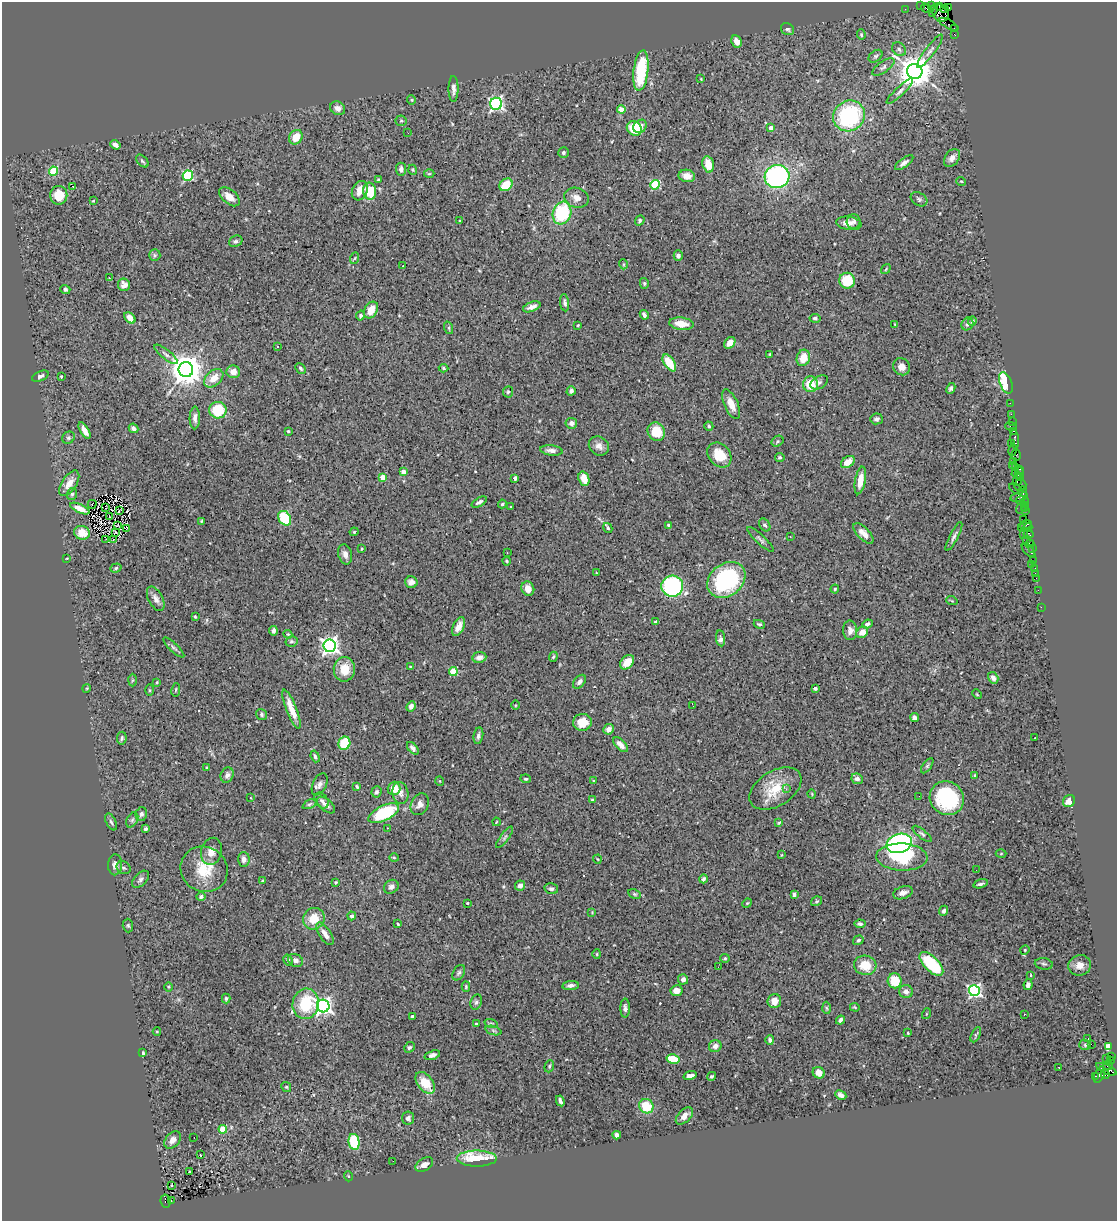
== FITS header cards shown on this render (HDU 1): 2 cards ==
NAXIS1  =                 1115
NAXIS2  =                 1219

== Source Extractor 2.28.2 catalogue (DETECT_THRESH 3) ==
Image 1115 x 1219 px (HDU 1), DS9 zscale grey, 1 PNG px = 1 image px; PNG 1119 x 1223 px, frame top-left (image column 1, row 1219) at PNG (2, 2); each listed source drawn as its Kron ellipse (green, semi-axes under 4 px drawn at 4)
Background 1.33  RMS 0.034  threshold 0.103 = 3 sigma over >= 5 px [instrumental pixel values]
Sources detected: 412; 1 with non-positive FLUX_AUTO (blend fragments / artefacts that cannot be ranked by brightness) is neither listed nor drawn; the other 411 listed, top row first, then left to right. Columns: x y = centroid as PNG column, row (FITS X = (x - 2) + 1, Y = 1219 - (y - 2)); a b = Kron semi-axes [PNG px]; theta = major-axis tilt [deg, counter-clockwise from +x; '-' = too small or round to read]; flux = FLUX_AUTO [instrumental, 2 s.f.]
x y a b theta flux
920 6 2 2 - 30
931 6 3 3 - 72
939 6 4 2 - 85
926 8 6 3 -31 120
944 8 3 2 - 250
948 8 3 3 - 250
905 9 2 2 - 24
933 11 6 3 69 880
941 13 9 8 - 2600
949 24 11 3 -28 260
954 28 4 2 - 67
788 29 7 5 -33 5.7
861 35 5 4 - 3.3
955 35 3 2 - 36
737 41 6 5 - 17
899 49 7 6 - 6.1
930 51 20 5 53 11
875 56 8 5 39 4.8
883 67 13 5 35 7.9
641 70 20 7 83 120
915 71 8 7 - 5200
701 79 4 4 - 1.9
453 89 13 5 -89 13
900 91 18 4 44 9.2
411 100 4 4 - 2.5
496 104 6 6 - 580
338 108 8 6 -32 12
621 110 4 4 - 33
849 116 16 15 - 240
401 121 5 5 - 3.7
640 126 7 6 - 13
634 128 8 6 -39 70
771 128 4 4 - 14
408 133 2 2 - 5.8
296 137 8 6 55 34
115 145 5 4 - 9.2
563 153 6 5 - 4
952 158 10 7 54 13
142 161 7 4 -47 4.9
904 163 11 4 36 8.5
708 164 8 5 -77 35
401 169 6 5 - 9.7
413 170 5 3 - 2.2
53 171 4 4 - 120
429 174 5 3 - 2.2
188 176 5 5 - 200
687 176 8 6 -10 20
777 176 12 11 - 380
378 179 4 3 - 2.6
961 181 5 3 - 2.1
506 185 7 5 39 48
655 185 5 4 - 160
72 186 3 2 - 25
360 191 10 7 61 25
370 191 8 6 -83 74
59 195 9 8 - 47
229 197 12 7 -41 20
576 198 12 10 -18 17
919 199 9 6 -30 5.8
93 201 3 2 - 2
562 213 11 9 71 140
640 220 5 4 - 4
460 221 3 3 - 2.5
853 222 7 7 - 7.5
849 223 12 6 -9 15
236 241 7 5 26 5.1
155 255 6 5 - 4.4
678 256 5 4 - 6.7
355 258 6 3 70 2.5
623 264 5 3 - 2.2
403 266 3 3 - 2.5
886 269 5 3 - 2.2
109 278 3 2 - 3.7
847 281 8 8 - 63
644 283 5 4 - 3.5
124 285 6 6 - 15
65 289 5 4 - 5.5
565 303 9 4 -82 6.5
532 307 9 4 21 11
371 310 9 6 58 29
644 315 5 3 - 5.8
360 316 5 4 - 4.3
130 318 6 4 -45 17
815 318 5 4 - 3.9
972 321 5 4 - 6.2
681 324 12 6 -7 32
967 324 6 5 - 6.5
578 325 3 2 - 1.9
895 325 4 2 - 1.6
449 328 6 4 -72 3.5
730 343 6 5 - 17
277 346 3 2 - 1.5
166 354 14 4 -39 8.2
770 354 3 2 - 2.1
803 358 8 6 71 34
669 363 9 5 -56 49
901 367 9 8 - 16
300 368 6 4 -47 4
444 368 5 4 - 4.2
186 370 7 7 - 4600
233 372 6 6 - 19
40 376 9 4 24 7.3
61 376 3 2 - 2.1
214 378 11 7 41 32
819 382 9 6 31 6.1
1006 383 11 6 -70 120
810 384 8 7 - 51
951 388 5 4 - 4.4
571 391 5 4 - 7.1
508 392 6 5 - 4
1010 403 2 2 - 30
731 404 16 7 -66 27
218 410 8 8 - 100
1011 414 2 2 - 43
195 418 11 5 89 10
877 419 6 5 - 6
1012 421 2 2 - 38
571 423 6 5 - 10
709 426 4 4 - 3.5
1011 426 6 2 -18 140
133 428 5 4 - 9
84 431 9 4 -60 16
288 431 3 3 - 2.7
1013 431 3 2 - 88
656 432 9 8 - 58
68 438 6 6 - 4.6
1015 439 10 3 -84 270
777 441 6 5 - 3.6
1011 443 2 2 - 24
599 446 10 9 - 13
551 450 11 5 -6 11
1013 450 6 3 79 210
719 455 13 10 -49 49
1016 455 6 4 -88 130
780 457 5 4 - 3.6
1013 461 2 2 - 180
848 462 7 5 38 26
1012 465 2 2 - 28
1015 467 3 2 - 52
1020 469 3 2 - 47
403 472 4 4 - 23
1016 474 5 2 - 140
1019 474 7 4 -74 210
382 477 4 4 - 43
515 478 4 3 - 9.6
584 479 7 5 -70 25
860 480 14 5 80 26
1018 480 6 3 67 300
69 483 14 7 56 25
1020 485 6 5 - 330
1016 489 8 2 -32 110
1023 491 5 3 - 330
72 494 6 5 - 4
1019 497 9 5 16 530
1020 501 4 2 - 140
479 502 8 3 30 5.5
1025 502 4 2 - 58
92 504 4 2 - 1.9
502 504 4 3 - 3.4
510 506 3 2 - 3.4
1025 507 4 2 - 93
80 508 10 4 -25 20
106 508 3 2 - 1.8
1021 508 7 3 49 190
120 510 4 2 - 0.84
1026 511 3 3 - 130
109 517 2 2 - 1.1
285 518 8 6 -58 110
1024 519 2 2 - 57
201 521 3 2 - 2.1
117 525 4 2 - 1.3
669 525 3 3 - 4.9
765 525 7 5 -57 5.4
1026 525 6 2 17 160
1021 527 2 2 - 100
1028 527 4 3 - 130
126 528 3 2 - 3.7
608 528 5 4 - 4.8
115 532 3 2 - 1.8
354 532 4 4 - 2.8
82 533 8 7 - 25
863 533 13 6 -46 16
1023 534 2 2 - 41
1029 534 5 4 - 190
954 536 16 4 63 7.7
790 537 3 3 - 4.9
106 539 3 2 - 0.19
760 539 17 4 -43 6.5
1027 539 2 2 - 71
113 540 3 2 - 3
1030 544 4 3 - 140
362 549 3 2 - 1.9
1032 549 3 2 - 95
1029 550 8 3 -45 700
507 553 2 2 - 1.2
345 554 10 6 -73 12
67 558 3 2 - 1.6
1033 560 2 2 - 17
507 561 4 3 - 2.3
1032 564 2 2 - 20
116 568 6 4 19 3.4
1035 568 3 3 - 120
596 572 3 2 - 12
1035 573 2 2 - 18
1036 578 2 2 - 32
726 580 21 16 38 240
411 582 6 6 - 11
672 586 11 10 - 290
528 589 7 6 - 20
835 589 4 4 - 3.5
1038 590 2 2 - 14
156 599 13 7 -62 14
952 601 6 3 -19 2
1041 607 2 2 - 21
195 617 3 2 - 2.6
656 622 4 3 - 4.5
759 624 6 4 -25 3.9
867 624 5 4 - 6.1
459 626 10 5 65 18
850 630 10 7 -85 11
273 631 5 3 - 7.6
862 632 6 5 - 18
288 634 4 4 - 2.3
721 638 8 4 -82 9.7
291 641 6 5 - 4
329 646 6 6 - 1000
174 647 14 4 -44 5.8
479 657 7 5 8 13
553 657 5 3 - 3
627 662 8 6 48 26
410 667 3 3 - 1.9
344 669 12 10 89 41
453 672 4 4 - 80
993 678 6 5 - 10
132 680 6 4 88 3.1
157 682 4 3 - 2.1
579 682 8 5 51 7.1
87 688 4 3 - 2.2
815 688 4 3 - 5.6
149 690 6 4 -89 2.5
176 690 7 3 81 2.5
977 694 5 4 - 2.5
515 705 4 3 - 1.9
411 706 5 4 - 9.1
693 706 3 2 - 5
291 709 21 5 -69 35
262 715 6 5 - 4
915 718 4 4 - 9.4
582 722 9 8 - 34
609 729 5 5 - 14
478 736 8 5 81 6.6
122 738 6 5 - 4.8
1035 738 3 2 - 1.2
344 743 7 6 - 78
620 745 9 5 -45 14
413 748 7 4 -48 9.3
315 756 6 4 -69 5.4
927 766 8 4 54 4.1
207 768 4 3 - 2.6
227 775 8 6 65 8.1
975 775 3 3 - 2
526 779 5 4 - 3.2
857 779 6 5 - 8.8
440 781 5 3 - 1.7
594 781 4 3 - 2.4
320 784 12 6 64 10
357 787 4 3 - 3
394 788 6 6 - 33
775 789 28 17 32 68
786 789 3 3 - 5.4
376 792 5 5 - 4.8
400 793 11 8 -78 13
812 794 4 3 - 1.9
919 796 2 2 - 4.8
251 798 4 2 - 1.4
947 798 17 16 - 170
593 800 4 4 - 4.1
322 801 9 6 -54 7.8
1069 801 6 6 - 19
309 804 7 4 26 4
420 804 11 8 63 14
326 805 11 6 -40 9.7
384 813 16 7 26 160
141 814 7 5 75 6.6
132 820 8 5 60 4.8
111 822 9 4 -64 5.3
496 822 4 2 - 1.6
779 823 4 3 - 2.3
388 828 3 2 - 4.4
146 829 4 3 - 5
922 834 12 4 -39 4.7
505 837 13 4 53 6.8
899 843 13 9 17 560
211 851 14 10 75 22
1001 854 5 3 - 2.2
781 855 3 2 - 1.5
902 857 25 13 -2 140
394 858 5 3 - 2.2
244 859 7 5 -87 11
597 859 4 3 - 1.8
115 865 10 7 88 11
124 868 7 6 - 5.3
204 869 24 22 -33 71
976 870 2 2 - 2
140 879 10 6 46 8.2
703 879 4 3 - 5.2
262 881 3 3 - 2.2
336 882 3 3 - 2.8
981 884 7 3 16 5.6
520 885 5 5 - 11
391 887 8 6 37 9.9
551 889 7 5 -13 6.1
903 893 10 6 19 12
634 894 7 4 -26 3.7
794 894 4 3 - 6.1
201 897 5 4 - 4.7
817 901 6 4 34 3.2
467 903 3 3 - 1.9
747 903 5 4 - 2.4
944 911 5 4 - 4.7
592 912 4 3 - 1.7
352 916 4 4 - 6.5
314 919 11 10 - 41
398 924 4 3 - 2.9
860 924 5 4 - 4.9
128 925 7 5 -87 4.4
325 934 13 5 -57 16
858 940 5 4 - 4.4
1025 950 5 4 - 2.5
597 954 4 4 - 2.4
725 958 5 4 - 3.4
288 960 6 4 -61 5.3
295 960 8 6 -27 9
931 964 15 7 -46 130
1044 964 9 5 -10 5.4
865 965 11 9 -13 46
1080 965 11 10 - 20
718 967 2 2 - 4.3
459 973 8 5 58 5.3
1031 975 3 3 - 2.2
683 979 5 5 - 8.2
895 981 7 7 - 55
570 985 8 4 8 8.1
1028 985 5 4 - 6.8
169 987 4 3 - 2.3
466 987 5 4 - 3.1
676 991 6 5 - 17
974 991 5 5 - 510
906 992 7 6 - 10
226 998 5 4 - 4
774 1001 7 7 - 21
476 1002 8 5 71 5.3
306 1004 15 13 77 100
323 1006 6 6 - 900
855 1007 5 3 - 2.3
625 1008 9 5 89 6.7
826 1008 6 4 -88 3.5
926 1014 5 3 - 2
1024 1014 3 2 - 2.5
412 1016 3 3 - 4.4
840 1020 5 3 - 6.4
491 1023 6 4 -17 3.6
476 1024 3 2 - 1.9
157 1031 4 3 - 1.8
493 1031 8 3 -19 4.4
908 1033 3 2 - 3.1
976 1035 8 4 63 3.5
1088 1039 3 3 - 21
770 1040 5 4 - 6.8
1091 1044 2 2 - 500
1085 1045 6 5 - 3.7
715 1046 6 5 - 11
409 1047 6 5 - 3.9
1108 1047 4 4 - 62
143 1053 4 3 - 4
432 1055 8 4 18 7.4
1111 1056 3 2 - 100
673 1059 6 4 -13 60
1106 1059 3 2 - 22
1110 1060 3 3 - 35
549 1066 6 4 70 3.8
1108 1066 5 3 - 420
1059 1068 2 2 - 1.9
1106 1069 11 4 -26 1200
819 1073 6 5 - 19
1100 1074 8 5 64 290
1105 1074 5 4 - 190
690 1076 7 4 15 10
711 1076 5 4 - 4.1
1095 1076 3 2 - 51
425 1083 12 7 -53 48
286 1087 5 4 - 2.8
841 1095 6 4 -26 10
560 1101 5 3 - 6.5
646 1106 7 7 - 65
684 1116 10 6 45 18
408 1118 6 6 - 6.6
223 1129 4 4 - 75
617 1135 4 4 - 12
194 1137 3 2 - 9.4
173 1140 10 6 47 15
354 1142 8 5 -79 120
200 1154 2 2 - 2.9
477 1158 20 8 0 96
393 1161 2 2 - 5.3
424 1165 10 6 32 13
190 1172 2 2 - 1.7
348 1176 5 3 - 2
171 1186 3 3 - 5
165 1201 7 5 -81 760
171 1201 3 2 - 170
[1 non-positive-flux detection neither listed nor drawn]